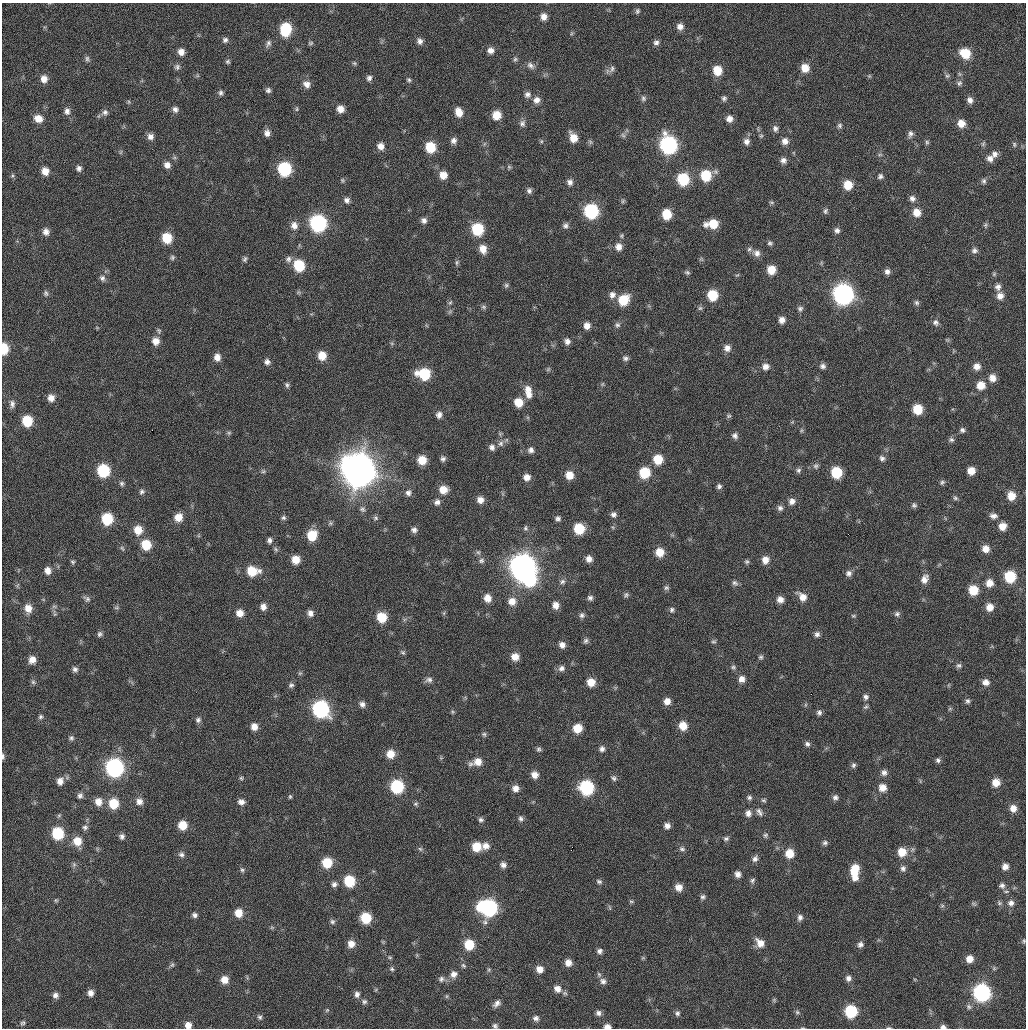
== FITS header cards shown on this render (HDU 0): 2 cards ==
NAXIS1  =                 1024 / Comment
NAXIS2  =                 1026 / Comment

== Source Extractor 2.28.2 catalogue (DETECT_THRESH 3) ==
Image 1024 x 1026 px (HDU 0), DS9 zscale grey, 1 PNG px = 1 image px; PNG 1028 x 1030 px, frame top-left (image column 1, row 1026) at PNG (2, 3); no overlay
Background 50.3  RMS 5.7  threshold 17.1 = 3 sigma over >= 5 px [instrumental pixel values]
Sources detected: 426; all 426 listed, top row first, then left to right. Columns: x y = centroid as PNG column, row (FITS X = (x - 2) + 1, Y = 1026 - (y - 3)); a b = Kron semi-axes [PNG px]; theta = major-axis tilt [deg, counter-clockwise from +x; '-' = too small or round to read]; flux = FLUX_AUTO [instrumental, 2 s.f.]
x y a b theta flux
637 11 7 6 - 810
544 17 8 7 - 2600
680 26 7 7 - 2000
285 29 11 8 83 17000
225 40 7 7 - 1200
420 41 8 7 - 1700
268 43 10 6 64 1300
310 43 7 5 16 610
656 43 7 7 - 1300
490 50 9 8 - 2200
181 52 8 7 - 2500
965 53 10 8 -38 9900
87 59 9 6 -70 960
515 59 7 5 85 790
228 61 6 6 - 730
354 63 5 5 - 590
531 66 11 8 -39 1700
177 67 7 7 - 1100
805 68 9 8 - 4800
612 69 11 6 73 1300
717 70 9 8 - 7500
869 76 5 5 - 490
947 76 8 6 13 770
369 78 7 6 - 1300
44 79 9 8 - 2800
409 80 7 5 -63 770
959 83 9 6 60 1100
307 84 9 8 - 2300
268 90 6 6 - 1000
221 93 7 6 - 1000
527 94 8 8 - 1500
643 98 7 6 - 970
724 98 7 7 - 990
537 100 9 8 - 2300
970 100 8 7 - 1800
129 102 6 4 -90 490
175 109 8 7 - 1500
297 109 7 3 82 520
340 109 7 7 - 3100
67 111 9 7 -88 1800
105 112 10 8 39 1600
459 112 10 7 -69 4000
496 115 8 8 - 5700
38 118 10 8 -24 3900
729 119 7 7 - 2400
522 123 9 8 - 1500
961 123 8 8 - 4000
840 125 7 6 - 910
775 129 8 6 -76 1300
267 133 8 6 -87 2000
910 134 9 7 67 1400
623 135 7 5 -45 870
761 136 6 5 - 650
150 137 8 8 - 1900
573 138 10 7 -64 4900
453 141 8 7 - 1600
541 141 5 4 - 530
785 141 8 8 - 2300
746 142 9 8 - 1900
927 142 7 5 78 750
983 144 8 5 55 690
1014 144 7 5 -76 740
668 145 11 9 -75 80000
381 146 8 7 - 2700
430 147 8 8 - 11000
121 152 6 4 71 510
995 154 9 8 - 1900
880 155 7 4 1 590
990 159 9 8 - 2200
783 160 7 7 - 1600
167 165 8 8 - 2200
509 167 6 5 - 600
79 168 7 6 - 1300
284 169 9 8 - 32000
45 171 8 7 - 3800
443 175 8 7 - 4000
12 176 6 5 - 670
706 176 10 9 - 13000
880 176 7 7 - 1000
683 179 9 8 - 19000
342 180 7 4 -84 580
984 181 8 6 -89 1000
570 182 8 7 - 1600
848 185 8 8 - 7000
529 191 7 6 - 1200
912 198 8 7 - 1700
347 200 7 7 - 1400
623 201 6 5 - 610
771 202 8 4 -1 600
591 211 9 9 - 39000
825 211 8 5 72 890
917 212 9 8 - 4200
667 214 8 7 - 9300
424 220 7 7 - 1500
318 223 10 9 - 69000
712 224 11 7 6 8300
294 225 10 9 - 2800
985 225 8 5 -86 760
565 226 8 7 - 1300
477 229 9 8 - 19000
837 230 7 7 - 1300
46 232 8 7 - 2100
621 236 6 5 - 630
167 238 9 8 - 10000
770 243 6 5 - 790
618 247 9 8 - 2600
483 249 10 8 -75 3900
749 249 6 6 - 910
974 250 8 7 - 1300
757 253 9 9 - 2100
172 258 7 6 - 840
245 259 8 5 70 900
288 259 9 8 - 1700
701 259 6 4 -34 500
457 262 7 5 84 710
299 265 9 8 - 16000
771 270 8 7 - 6000
887 271 7 6 - 1500
687 272 7 5 -24 770
994 274 6 5 - 570
737 275 6 4 31 450
102 278 9 7 -63 1400
506 285 7 6 - 810
998 287 9 8 - 1600
46 293 8 6 -84 930
843 294 10 10 - 150000
612 295 9 8 - 1900
712 295 9 8 - 12000
1000 296 8 8 - 2600
623 300 10 9 - 11000
450 303 7 5 52 720
917 303 8 6 -57 860
483 307 7 6 - 820
700 308 6 6 - 710
800 308 8 7 - 1100
450 311 7 4 19 630
782 320 8 7 - 2200
936 322 9 8 - 1400
617 325 8 7 - 1100
587 326 7 7 - 2700
159 331 9 6 -78 890
156 341 9 9 - 3400
567 341 8 7 - 1700
4 348 8 5 -90 11000
727 348 9 8 - 2300
322 356 9 8 - 5600
217 357 9 7 -86 2900
625 358 8 6 -18 1100
267 362 8 7 - 1600
823 366 7 6 - 1300
977 366 8 7 - 2500
766 367 9 8 - 2300
548 369 6 5 - 620
424 374 11 9 -10 17000
992 378 8 8 - 3100
602 384 5 5 - 530
287 385 8 6 -71 910
981 385 9 9 - 4800
528 389 11 10 - 3500
529 395 10 9 - 2800
51 398 8 8 - 2800
518 402 9 8 - 6200
12 404 11 7 -86 1700
918 409 8 7 - 9500
439 415 8 7 - 1800
729 416 7 5 2 670
27 421 9 8 - 13000
152 430 2 2 - 1900
801 430 6 4 89 570
962 430 6 6 - 1000
229 433 7 5 20 660
735 436 7 7 - 1400
951 440 7 6 - 940
501 444 9 8 - 1700
492 447 8 7 - 1700
531 450 8 7 - 1500
882 458 7 6 - 1200
443 459 7 7 - 1200
658 459 9 8 - 8200
422 460 8 8 - 6400
816 466 8 7 - 1100
358 470 13 12 - 870000
799 470 7 6 - 1000
103 471 9 8 - 23000
263 471 7 5 2 740
971 471 6 6 - 4000
836 472 8 8 - 15000
644 473 9 9 - 13000
569 475 8 8 - 5200
527 477 8 7 - 2700
942 482 6 5 - 730
122 483 7 6 - 920
719 486 6 6 - 1000
443 490 9 9 - 4600
142 492 7 6 - 1000
408 493 8 8 - 1600
1011 496 8 7 - 5200
955 498 7 6 - 750
480 500 8 8 - 2700
792 501 8 7 - 2100
437 502 8 8 - 1600
914 505 7 6 - 850
780 508 8 7 - 1300
362 509 8 7 - 1100
613 514 7 7 - 1400
993 516 10 6 -5 1600
178 517 9 8 - 4200
283 518 6 6 - 880
375 518 7 6 - 880
107 519 8 8 - 16000
558 519 6 6 - 1200
330 523 7 5 21 710
1002 526 7 7 - 3800
525 528 8 6 89 860
579 529 8 8 - 13000
138 530 10 9 - 5700
414 530 8 7 - 1400
312 535 9 8 - 10000
270 540 7 6 - 1200
146 545 9 8 - 9900
122 548 8 4 -54 610
276 549 7 6 - 770
986 549 8 7 - 3200
478 552 7 6 - 920
660 552 8 8 - 5500
589 559 7 7 - 2300
296 560 8 8 - 5100
765 560 9 8 - 3300
481 561 9 8 - 1300
73 562 6 5 - 680
747 562 6 6 - 750
523 567 11 11 - 350000
48 571 8 7 - 2700
252 571 12 9 -2 10000
849 573 8 8 - 1600
1010 577 8 8 - 17000
924 579 11 8 64 2500
529 580 10 9 - 28000
562 582 8 7 - 1300
735 583 9 6 -39 1100
989 583 8 8 - 3600
666 588 7 6 - 840
973 590 8 8 - 8700
626 595 7 5 45 810
802 597 13 8 -44 3600
487 598 8 8 - 3600
590 598 7 6 - 1100
87 599 10 7 -32 1200
780 599 8 7 - 2500
512 601 10 9 - 3700
556 605 8 7 - 2700
263 607 8 7 - 2100
990 607 8 8 - 3500
28 608 10 8 -78 4100
116 608 6 4 0 580
672 610 7 6 - 920
240 613 8 8 - 3400
310 613 8 7 - 1900
444 613 6 4 72 520
54 614 11 5 -75 1000
897 614 7 7 - 1000
582 615 7 7 - 1200
853 616 6 5 - 550
382 617 8 8 - 10000
100 634 7 6 - 990
817 634 7 7 - 1400
586 641 8 6 70 1000
713 642 6 6 - 740
562 645 7 7 - 2200
402 652 7 5 -32 740
515 657 8 8 - 3800
761 657 6 6 - 800
32 660 8 7 - 3000
959 666 8 7 - 1000
733 667 7 6 - 860
562 668 9 7 26 1700
75 669 7 6 - 1200
300 673 6 5 - 590
742 679 8 8 - 2500
429 680 10 7 11 1500
33 682 6 6 - 820
591 682 8 8 - 5000
986 682 8 8 - 2300
291 685 7 6 - 970
866 697 8 7 - 1300
667 701 7 7 - 2800
967 701 7 6 - 1000
362 704 8 7 - 1600
866 707 7 5 39 740
320 709 10 9 - 70000
950 709 6 4 1 530
453 712 6 5 - 540
819 713 7 6 - 1100
41 717 7 6 - 890
198 720 7 7 - 1200
683 726 9 8 - 5500
254 727 8 7 - 2800
577 728 8 8 - 7100
484 734 7 6 - 800
71 738 7 7 - 990
807 744 7 6 - 1100
539 749 6 6 - 830
602 749 7 7 - 1400
390 754 8 8 - 5300
3 756 7 4 -89 830
938 760 7 6 - 980
478 762 9 9 - 3600
471 764 9 8 - 1300
853 765 7 6 - 970
114 768 10 9 - 100000
884 772 8 8 - 1700
535 775 8 7 - 3000
241 778 5 5 - 590
614 778 8 7 - 1100
60 781 9 8 - 2600
996 782 8 8 - 4600
397 787 9 8 - 29000
515 788 8 8 - 2500
586 788 9 9 - 37000
882 788 8 8 - 4000
80 796 7 6 - 1200
290 796 5 4 - 550
835 797 7 7 - 1300
749 798 7 6 - 970
763 800 7 5 -1 690
139 801 9 8 - 2200
98 802 9 8 - 3500
241 802 8 7 - 1900
113 803 9 8 - 9500
416 804 7 6 - 760
1013 808 8 8 - 3200
759 812 11 7 -60 1600
748 813 9 8 - 2100
521 819 8 6 -86 1100
481 820 7 6 - 1000
182 825 8 8 - 6300
667 826 7 7 - 1800
85 827 8 7 - 1100
58 833 9 8 - 18000
765 835 7 6 - 870
122 836 7 6 - 1300
726 839 8 6 22 950
77 841 10 9 - 5600
825 843 7 6 - 1000
486 846 9 9 - 2600
477 847 8 8 - 8100
420 849 7 5 -44 770
682 849 8 6 -25 1100
902 852 9 9 - 6300
789 853 9 8 - 6200
181 854 8 7 - 1300
755 859 9 7 60 1500
327 863 9 8 - 11000
74 864 7 5 90 900
503 865 8 7 - 1600
1005 867 7 7 - 2400
903 868 8 7 - 1400
242 870 7 6 - 850
854 870 13 9 74 7900
738 874 7 6 - 2000
855 877 8 8 - 2600
349 881 9 8 - 14000
752 881 8 6 77 980
599 882 8 6 -23 970
334 884 8 7 - 1400
1002 886 8 8 - 1400
679 887 8 8 - 3200
1006 891 8 4 0 650
703 897 7 6 - 1000
56 900 6 5 - 560
631 901 7 4 -5 590
999 903 7 6 - 870
1011 903 9 8 - 2000
974 904 8 5 -30 680
942 906 6 4 0 560
488 908 12 10 -13 72000
610 908 8 3 -71 530
238 913 8 8 - 5300
195 915 7 6 - 1200
800 917 8 7 - 1500
366 918 8 8 - 13000
332 922 6 6 - 970
272 927 7 4 0 560
1024 941 6 4 83 550
760 943 12 9 -46 3900
351 944 8 8 - 3300
469 945 9 8 - 10000
860 945 8 7 - 1400
599 951 7 6 - 1300
390 957 6 5 - 540
643 958 6 4 -18 460
969 959 8 7 - 3300
568 963 8 7 - 2900
172 965 7 6 - 830
463 965 7 5 -54 840
392 969 6 5 - 750
540 969 8 7 - 3200
489 970 6 4 61 620
454 974 9 9 - 2300
848 978 7 7 - 1700
441 979 8 8 - 1300
224 980 8 8 - 3900
603 981 10 8 -33 1700
557 989 10 9 - 3000
90 993 7 6 - 2200
982 993 10 9 - 80000
357 994 8 7 - 1600
55 995 7 7 - 1600
447 996 6 4 89 480
774 1000 6 6 - 600
364 1001 8 6 -25 1100
497 1003 10 6 47 1800
969 1007 7 6 - 910
327 1010 7 4 45 570
851 1011 8 8 - 22000
797 1012 7 6 - 920
598 1013 6 6 - 1200
677 1013 7 7 - 1100
260 1017 8 6 -57 1000
536 1018 8 7 - 1400
23 1023 7 5 46 780
188 1025 7 7 - 2700
495 1026 7 6 - 930
607 1027 6 4 -1 2100
943 1027 7 5 -9 1200
888 1028 6 3 0 430
At the frame edge (FLAGS 8, measured only in part): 9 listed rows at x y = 4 348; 3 756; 1024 941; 797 1012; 188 1025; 495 1026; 607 1027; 943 1027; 888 1028